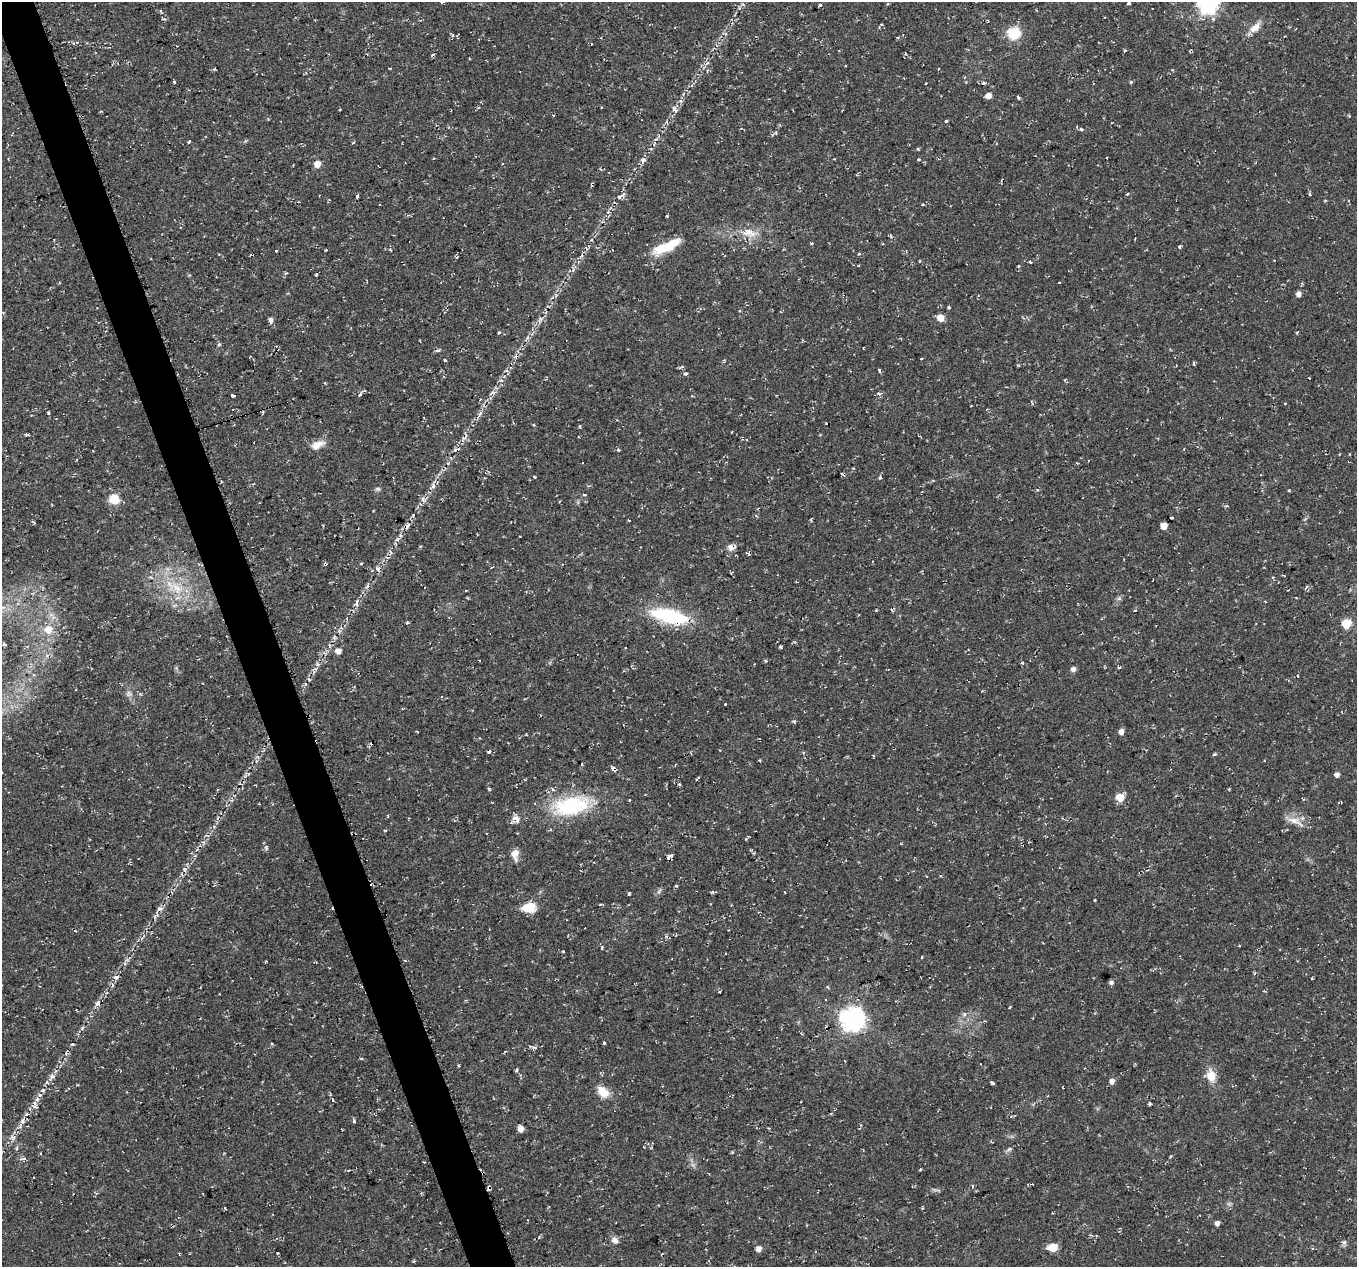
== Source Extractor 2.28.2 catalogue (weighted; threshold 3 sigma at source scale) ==
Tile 11 of 4 x 4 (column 3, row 3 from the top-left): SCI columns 2709-4063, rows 1332-2596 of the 5424 x 5249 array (HDU 1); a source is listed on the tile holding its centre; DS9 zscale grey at full resolution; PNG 1359 x 1269 px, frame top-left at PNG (2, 2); no overlay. Shown black and unused: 3% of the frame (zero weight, under 2 of 3 exposures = <1% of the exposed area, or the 3 px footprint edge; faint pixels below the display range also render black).
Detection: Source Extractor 2.28.2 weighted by HDU 2 'WHT'; one run over the whole footprint, this tile lists its part. Background 0.0355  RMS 0.004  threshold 0.0181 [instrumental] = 3 sigma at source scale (4.5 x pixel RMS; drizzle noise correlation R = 1.50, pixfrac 1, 0.0396/0.0396 arcsec/px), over >= 5 px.
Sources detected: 232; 23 cosmic-ray / hot-pixel residue — not listed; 1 inside a brighter listed object's ellipse — not listed separately; the other 208 listed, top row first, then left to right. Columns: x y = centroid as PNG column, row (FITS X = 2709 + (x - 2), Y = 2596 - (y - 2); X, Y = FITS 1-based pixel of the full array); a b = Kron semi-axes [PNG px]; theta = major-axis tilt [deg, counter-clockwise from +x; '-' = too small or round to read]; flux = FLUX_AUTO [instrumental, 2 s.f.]
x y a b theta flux
442 2 4 3 - 2.1
1129 3 3 3 - 1.4
1208 3 8 7 - 200
743 4 6 4 -29 0.66
888 4 3 2 - 0.52
820 5 3 3 - 1.4
163 19 5 3 - 0.43
987 20 4 2 - 0.3
1255 28 17 9 40 4
1014 33 6 6 - 46
452 35 4 4 - 1.1
74 43 4 3 - 6.2
845 65 3 2 - 0.54
390 68 4 2 - 0.32
214 69 4 4 - 0.43
938 69 4 2 - 0.28
174 82 3 3 - 1.6
1131 82 5 4 - 0.47
926 83 3 3 - 0.46
984 83 3 3 - 1.6
988 96 5 4 - 3.2
1018 98 4 3 - 1.1
479 107 3 3 - 0.42
340 109 3 2 - 0.33
675 109 9 5 -68 1.2
1349 116 3 3 - 0.38
946 121 3 3 - 2.8
741 128 3 2 - 0.32
1081 129 5 5 - 0.74
776 132 5 3 - 0.5
656 139 6 3 20 0.64
189 141 3 3 - 3.6
919 159 4 4 - 0.67
643 160 8 6 55 1.5
317 164 5 5 - 4.2
1128 194 3 2 - 0.82
1310 194 4 3 - 0.61
357 196 3 3 - 1.5
619 197 5 5 - 0.79
1325 201 5 3 - 0.34
923 204 4 3 - 0.46
464 225 2 2 - 0.32
748 233 24 11 -8 6.5
891 236 6 4 -67 0.77
811 243 3 2 - 0.64
667 246 37 11 25 11
1179 246 4 3 - 0.8
276 251 3 3 - 1.1
859 254 3 3 - 0.66
581 255 9 4 55 1.1
457 257 4 3 - 0.66
919 261 3 3 - 0.44
1030 262 3 3 - 0.69
858 265 3 2 - 0.38
316 275 3 3 - 2
1059 282 3 2 - 0.73
59 283 3 2 - 0.5
1299 294 5 5 - 2
444 312 4 2 - 0.35
940 317 5 5 - 5.4
540 319 8 6 18 1.2
271 320 7 5 -86 1.4
1297 332 3 3 - 0.88
219 344 6 4 1 0.5
863 348 3 2 - 0.37
438 351 4 4 - 1.2
250 357 3 2 - 0.31
921 358 3 3 - 1
445 360 3 3 - 0.7
724 360 4 3 - 0.56
879 370 4 3 - 0.76
686 374 4 3 - 1.2
325 383 3 2 - 0.34
493 392 6 6 - 1.2
879 393 5 4 - 1.7
360 395 3 3 - 1.5
233 396 4 3 - 2.3
1285 404 3 3 - 0.45
971 406 3 2 - 0.33
48 413 3 3 - 1.6
480 413 9 5 63 1.2
534 425 4 3 - 0.38
580 426 3 3 - 0.97
464 438 17 4 48 1.8
317 445 19 9 24 3.8
618 450 4 4 - 0.55
535 477 3 2 - 0.63
880 478 5 3 - 0.52
433 485 14 6 76 2.2
378 489 8 4 7 0.73
1037 490 5 3 - 0.44
1289 490 3 3 - 0.41
584 495 4 3 - 0.72
114 499 6 6 - 20
423 500 9 5 -64 1.2
1171 517 3 3 - 1.1
628 520 3 3 - 0.67
33 522 4 3 - 0.82
407 526 10 6 52 1.7
1164 526 5 5 - 4.8
731 547 11 7 29 2.4
390 552 9 4 -85 0.92
361 563 4 3 - 0.55
325 564 4 3 - 1.8
378 569 8 6 -53 1.2
1273 577 4 4 - 0.48
796 582 3 2 - 0.36
367 586 7 4 53 0.79
177 588 21 8 -36 7
1119 598 6 6 - 0.8
356 603 12 5 83 1.3
876 610 3 2 - 0.34
1135 611 3 3 - 1.6
669 616 42 14 -13 30
1346 624 6 5 - 18
341 628 6 4 -18 0.65
48 629 11 10 - 5.3
334 637 6 5 - 0.79
780 646 4 3 - 0.49
338 651 5 5 - 2.7
765 661 5 3 - 0.54
1022 663 3 3 - 1.8
1119 667 3 3 - 0.73
1073 669 5 5 - 1.7
315 670 11 5 57 1.7
128 694 8 7 - 1.4
140 694 5 4 - 0.61
441 697 3 3 - 1.3
725 704 3 3 - 0.78
794 721 4 4 - 0.55
1121 731 5 5 - 2.3
488 752 3 3 - 2.2
1214 754 7 3 23 0.49
873 756 4 2 - 0.33
582 764 3 3 - 0.68
614 769 5 3 - 4
1337 774 5 5 - 1.5
679 784 3 3 - 0.52
489 789 5 3 - 0.51
1120 797 6 5 - 9.5
629 800 3 3 - 0.74
571 806 52 24 11 32
516 819 11 7 -45 2.2
1294 820 22 8 -13 4.1
517 833 3 2 - 0.3
266 848 6 4 73 0.55
515 854 13 8 -88 3.1
671 857 3 3 - 97
185 870 7 6 - 1.1
659 891 10 4 55 0.82
712 892 5 4 - 0.6
629 894 4 3 - 0.57
1095 900 3 2 - 1.3
529 907 15 10 10 7.4
156 916 12 5 55 1.4
75 931 3 3 - 0.6
602 947 3 3 - 1.4
563 951 3 3 - 0.69
922 957 3 2 - 0.41
1255 973 5 3 - 0.47
116 977 7 5 18 1.3
1312 979 3 2 - 0.45
1111 982 6 5 - 0.94
827 987 4 3 - 0.53
719 992 3 3 - 0.46
98 1003 8 6 59 1.6
1010 1007 3 2 - 0.41
964 1014 6 4 89 0.73
852 1019 9 9 - 260
82 1028 7 4 46 0.67
801 1034 4 3 - 0.44
604 1043 3 3 - 2.8
72 1044 4 3 - 0.74
272 1044 4 3 - 0.45
535 1047 8 4 -10 0.89
458 1066 4 3 - 0.43
1085 1068 3 2 - 0.26
517 1069 5 3 - 0.53
520 1075 4 4 - 0.5
1211 1076 14 10 -78 5.8
51 1077 11 6 56 2.1
1112 1081 6 5 - 1.8
992 1083 4 3 - 2.1
43 1090 6 5 - 0.82
603 1092 18 11 -42 5.1
330 1094 6 2 -76 0.45
40 1095 6 5 - 1.1
332 1100 3 3 - 1.8
34 1103 11 6 -71 1.6
27 1114 6 3 -17 0.44
375 1115 3 3 - 0.35
22 1121 8 6 -84 1.5
355 1121 3 3 - 2.3
521 1129 6 5 - 3.1
644 1147 3 3 - 0.52
16 1148 5 3 - 0.56
1009 1149 9 4 36 0.87
1171 1156 5 3 - 0.47
23 1159 7 4 9 0.88
920 1169 3 3 - 0.39
973 1186 4 3 - 0.45
1217 1223 5 4 - 1.5
615 1240 10 7 -38 1.7
1344 1242 6 5 - 0.83
1053 1248 7 6 - 8.9
758 1249 6 6 - 1.9
278 1253 3 2 - 0.34
414 1261 4 4 - 0.4
Overlapping masked pixels (flux is a lower limit): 6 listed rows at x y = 407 526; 731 547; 325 564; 669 616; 614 769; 671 857
Isophote crosses this tile's border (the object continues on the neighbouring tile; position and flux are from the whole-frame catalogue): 2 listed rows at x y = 442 2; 1208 3
Unlisted compact peaks at least as high as the median listed source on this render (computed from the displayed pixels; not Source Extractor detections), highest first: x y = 676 886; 1150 1104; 949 307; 407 622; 1018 266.